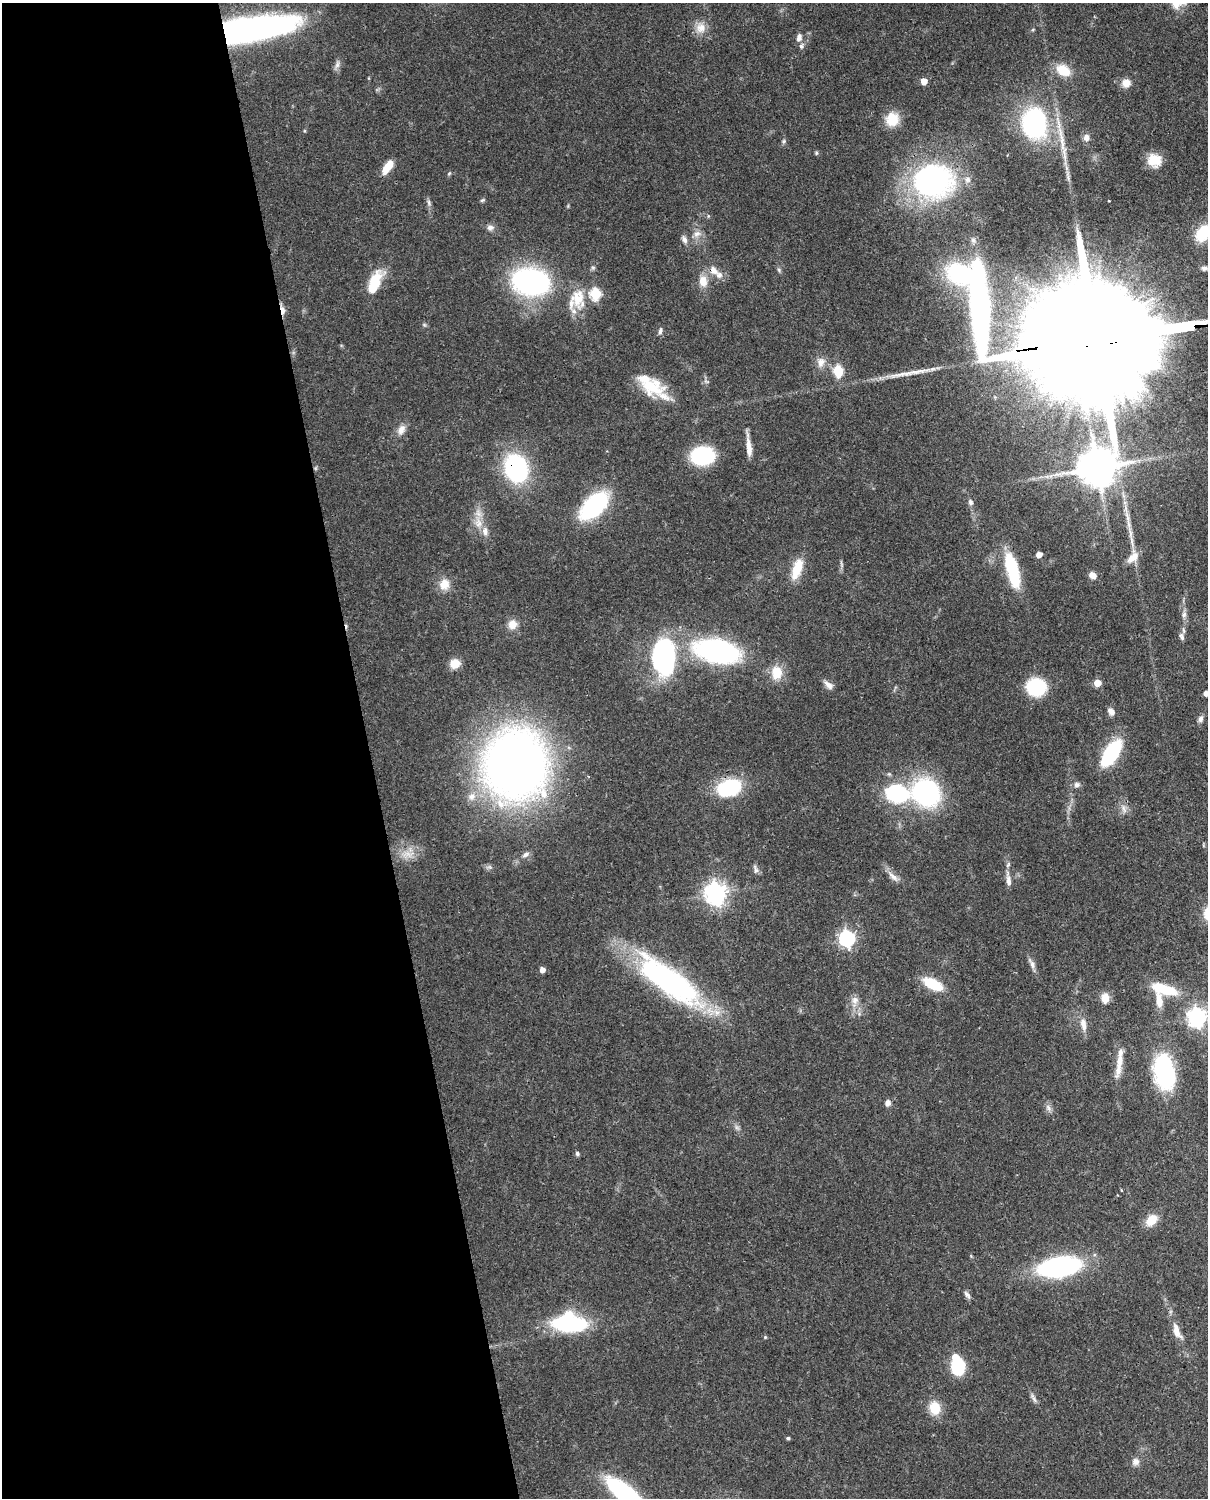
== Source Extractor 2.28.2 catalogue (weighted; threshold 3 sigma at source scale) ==
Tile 5 of 4 x 3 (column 1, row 2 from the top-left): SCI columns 97-1302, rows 1658-3153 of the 5007 x 4916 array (HDU 1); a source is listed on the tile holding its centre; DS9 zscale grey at full resolution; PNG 1210 x 1500 px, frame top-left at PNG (2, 3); no overlay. Shown black and unused: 30% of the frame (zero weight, under 3 of 4 exposures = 7% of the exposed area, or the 3 px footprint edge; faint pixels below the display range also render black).
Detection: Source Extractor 2.28.2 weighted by HDU 2 'WHT'; one run over the whole footprint, this tile lists its part. Background 0.126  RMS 0.0044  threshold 0.02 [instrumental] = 3 sigma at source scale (4.5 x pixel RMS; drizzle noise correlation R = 1.50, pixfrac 1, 0.05/0.05 arcsec/px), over >= 5 px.
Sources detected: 124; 2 inside a brighter object's white glare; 1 cosmic-ray / hot-pixel residue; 1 long thin detection or spike segment (spike, bleed or trail) — not listed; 9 inside a brighter listed object's ellipse — not listed separately; the other 111 listed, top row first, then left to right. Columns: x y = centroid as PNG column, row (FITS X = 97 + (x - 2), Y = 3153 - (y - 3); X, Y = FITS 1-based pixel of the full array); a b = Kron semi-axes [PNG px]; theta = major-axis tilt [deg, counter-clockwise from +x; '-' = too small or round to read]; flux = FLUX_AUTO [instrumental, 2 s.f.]
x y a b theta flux
701 28 15 14 - 5.2
252 29 68 19 10 190
1033 29 5 3 - 0.44
799 38 10 7 76 2.2
337 64 12 6 75 1.8
1063 70 17 12 -32 9.5
924 81 5 5 - 5.3
1126 83 10 9 - 4.2
892 119 16 15 - 9.7
1034 123 23 17 90 80
1086 137 10 8 81 2.3
784 141 6 5 - 0.78
816 153 5 4 - 0.67
1154 160 14 13 - 7.8
388 167 15 7 55 7.8
449 174 6 3 21 0.54
933 181 38 31 5 110
482 200 7 4 27 0.67
1109 201 3 2 - 0.32
429 202 10 4 -69 1.2
490 228 10 8 2 1.8
1203 233 17 12 57 18
697 234 11 8 31 2.7
684 240 11 6 -65 1.8
973 240 9 7 -58 1.6
1204 268 9 7 -3 1.7
713 270 15 10 -53 4
779 270 7 4 -47 0.78
703 281 14 10 -81 5.3
531 282 36 25 -10 82
374 284 28 11 66 16
595 294 6 5 - 41
578 298 29 19 -82 13
282 310 13 5 -76 2.4
660 331 9 5 77 1.3
1101 339 108 25 6 38000
821 362 14 11 87 3.8
838 371 6 5 - 27
651 387 31 20 -18 17
401 430 15 9 65 3.5
748 445 15 8 -85 4.1
703 456 17 13 6 49
1097 467 39 13 81 1500
516 468 23 18 -70 59
970 502 8 6 -68 1.4
594 506 23 13 44 65
1127 517 22 5 -78 4.3
478 523 18 9 -83 5.6
1132 541 22 4 -78 4.3
1039 554 5 4 - 3.8
1133 557 17 10 53 5.5
797 568 21 9 72 12
1012 570 32 9 -76 39
1093 575 9 7 -38 2.8
444 584 15 13 64 5.5
1184 614 10 6 88 1.8
512 624 11 10 - 4.3
1182 637 11 6 -73 1.6
717 651 35 18 -10 110
664 657 34 20 -87 77
455 664 10 9 - 6.2
777 673 16 12 -89 8.7
1097 683 5 5 - 7.7
828 685 15 7 -41 2.4
1036 687 15 13 1 35
1206 693 4 4 - 3
1111 711 10 7 -53 2.3
1201 719 9 6 72 1.6
1111 753 20 9 57 53
515 765 51 48 80 430
1077 785 8 7 - 1.7
729 787 24 16 16 32
898 793 25 18 -12 40
926 793 21 19 -37 79
472 796 12 10 38 4
1124 808 11 4 -79 1.6
408 854 16 10 -6 5.3
526 854 11 6 29 1.7
755 869 14 5 -74 1.4
893 877 18 7 -40 3.1
1008 880 22 6 -83 3.3
716 893 8 7 - 320
847 938 7 6 - 130
1032 964 16 6 -62 2.3
542 970 5 5 - 2.8
669 981 85 27 -36 99
933 984 18 9 -27 17
1164 989 29 11 -15 17
1105 998 15 10 -88 3.9
855 1000 11 10 - 3.2
1159 1001 19 8 -83 5.6
1197 1017 7 7 - 210
1083 1024 19 8 -81 4.1
1119 1065 35 7 80 6.6
1164 1072 37 19 -81 52
888 1103 7 6 - 2.2
1048 1108 11 6 -54 1.8
737 1127 8 5 -45 1.2
577 1154 6 5 - 0.85
1151 1220 12 9 43 8.4
1059 1267 34 15 9 90
967 1295 12 5 -50 1.4
569 1323 31 17 -3 54
1177 1331 22 9 -70 5.2
765 1337 4 4 - 0.57
958 1367 10 9 - 31
1034 1398 15 4 -61 1.6
935 1408 13 11 -82 10
788 1438 4 4 - 0.81
1135 1462 10 10 - 2.5
625 1493 34 11 -38 88
Overlapping masked pixels (flux is a lower limit): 4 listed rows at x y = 252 29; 282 310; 1101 339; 516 468
Isophote crosses this tile's border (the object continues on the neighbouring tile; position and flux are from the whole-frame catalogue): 5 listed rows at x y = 1203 233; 1101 339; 1206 693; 1197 1017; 625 1493